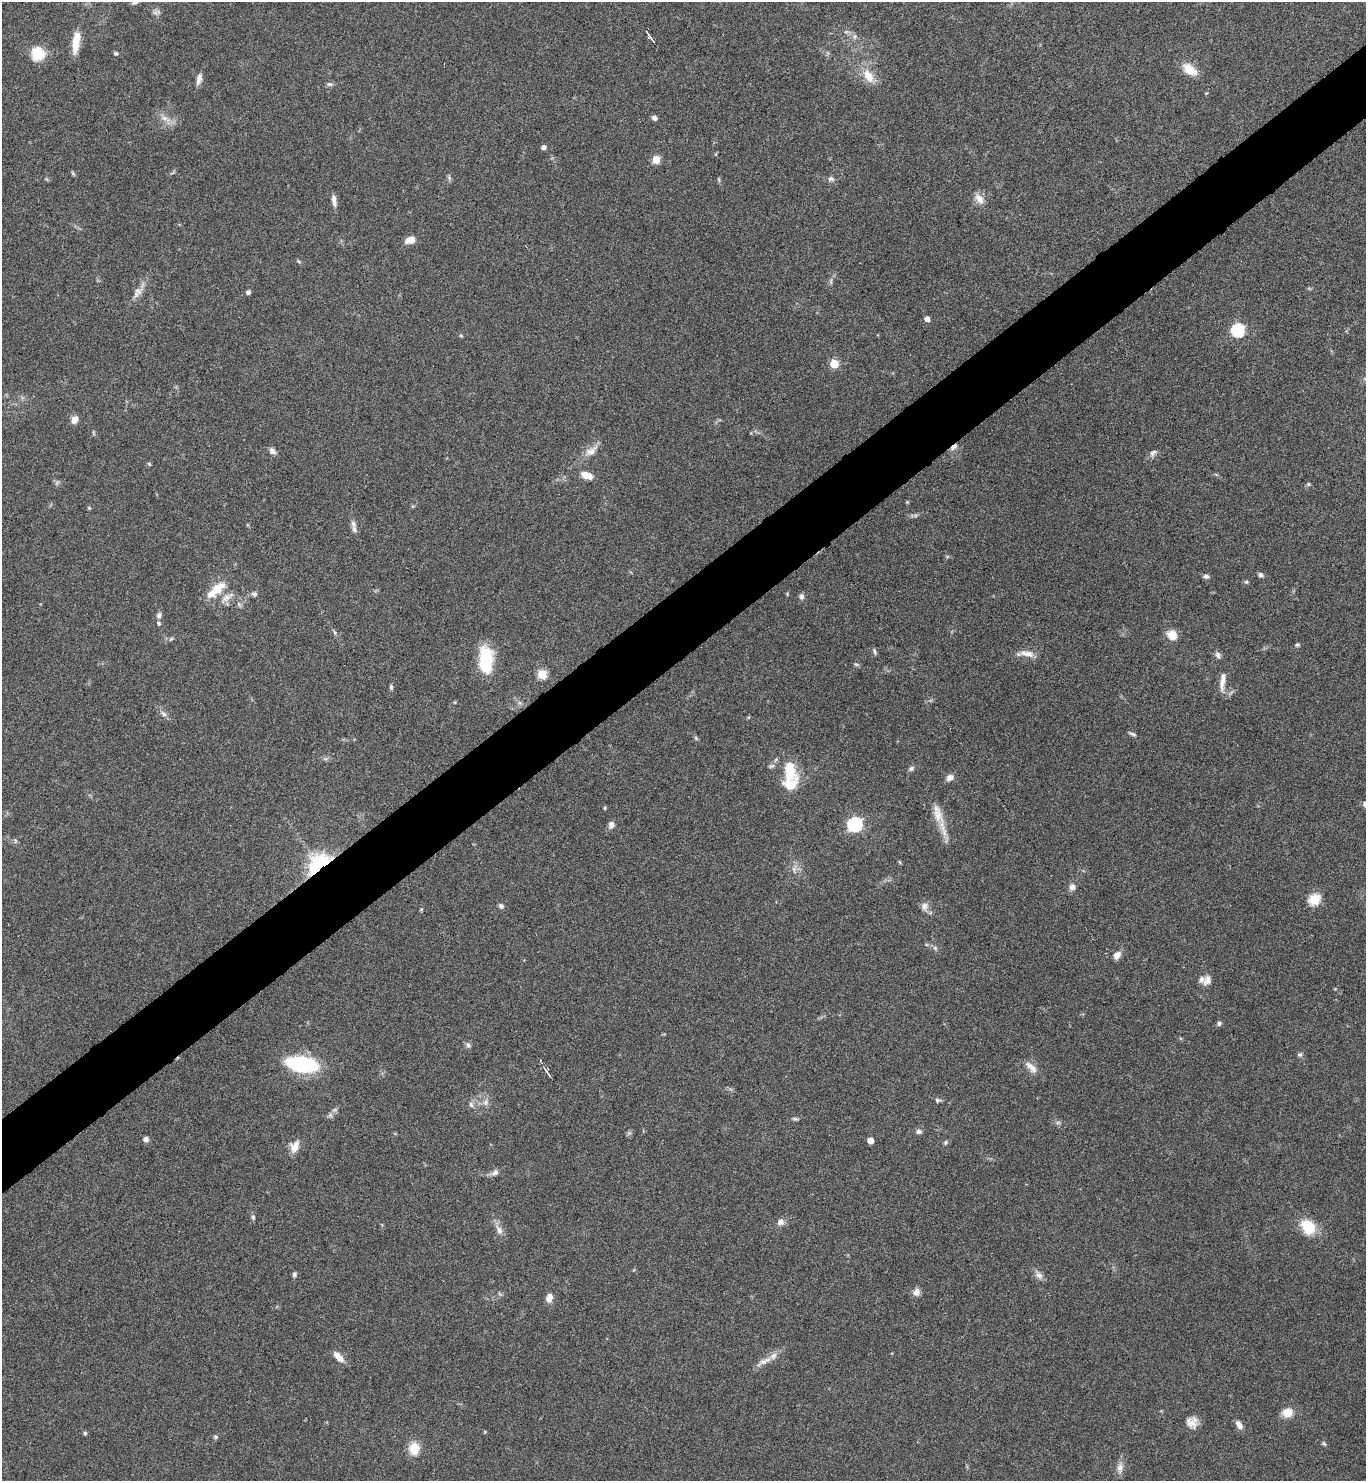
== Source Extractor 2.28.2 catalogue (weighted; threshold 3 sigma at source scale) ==
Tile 10 of 4 x 4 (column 2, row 3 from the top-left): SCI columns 1525-2888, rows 1484-2962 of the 5914 x 5919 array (HDU 1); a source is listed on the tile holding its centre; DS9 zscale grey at full resolution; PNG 1368 x 1483 px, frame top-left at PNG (2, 2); no overlay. Shown black and unused: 5% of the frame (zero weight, under 3 of 6 exposures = <1% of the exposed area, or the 3 px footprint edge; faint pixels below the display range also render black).
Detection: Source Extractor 2.28.2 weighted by HDU 2 'WHT'; one run over the whole footprint, this tile lists its part. Background 0.0645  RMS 0.0039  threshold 0.0161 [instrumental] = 3 sigma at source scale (4.09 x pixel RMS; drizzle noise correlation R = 1.36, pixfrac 0.8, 0.05/0.05 arcsec/px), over >= 5 px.
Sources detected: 121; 2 too faint to see at this stretch — not listed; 5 inside a brighter listed object's ellipse — not listed separately; the other 114 listed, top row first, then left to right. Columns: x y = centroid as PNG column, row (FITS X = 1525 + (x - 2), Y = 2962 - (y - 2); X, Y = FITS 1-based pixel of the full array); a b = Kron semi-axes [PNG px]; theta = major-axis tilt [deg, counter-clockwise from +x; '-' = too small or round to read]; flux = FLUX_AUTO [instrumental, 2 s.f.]
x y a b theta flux
156 12 12 4 20 1
855 36 8 5 84 0.98
650 37 13 4 -55 1.2
76 42 27 8 83 6
116 53 5 5 - 0.6
38 54 12 12 - 11
1190 70 20 10 -37 6.1
868 76 20 11 -60 6.2
199 77 11 8 70 1.9
330 84 9 5 -1 0.89
164 118 11 7 -10 2
654 118 6 5 - 1.2
543 147 4 4 - 1.4
656 160 5 5 - 9.4
449 178 8 3 -85 0.65
719 179 6 4 73 0.45
831 179 9 6 -7 1.2
979 199 16 9 -54 3
334 201 15 5 -81 2
410 240 11 7 20 3.5
298 261 5 4 - 0.49
138 291 11 8 -65 1.9
248 292 5 5 - 1
927 319 5 5 - 2.1
1238 330 6 6 - 45
461 335 6 4 -2 0.43
834 364 5 5 - 13
75 420 9 7 60 2.2
954 447 11 5 35 1.6
272 451 9 7 -43 1.5
591 451 21 10 34 3.8
1153 453 11 7 37 1.4
149 464 5 4 - 0.44
587 475 13 7 -23 3.9
1308 484 5 5 - 0.5
907 502 4 4 - 0.38
89 508 5 4 - 0.41
354 529 12 6 -69 1.6
1260 575 6 5 - 1
1206 576 7 5 -3 1.1
1246 582 6 5 - 0.53
216 589 26 12 33 7.8
254 594 10 5 -11 0.93
801 596 8 6 -86 1.1
226 598 20 8 39 3.1
239 604 7 4 -71 0.64
159 615 8 6 82 1.3
334 632 6 4 -70 0.58
1172 635 10 9 - 5.3
171 639 6 4 44 0.52
1297 645 5 5 - 0.6
875 651 9 4 -68 0.77
1027 654 21 8 -11 3.2
1218 655 9 6 -68 1.3
486 660 30 14 -89 16
856 664 8 4 -23 0.59
542 674 5 5 - 16
1222 682 27 6 83 3
391 687 7 4 89 0.65
163 714 11 5 -49 1.3
1132 734 10 4 -22 0.8
696 738 7 4 -46 0.56
771 766 9 5 16 0.89
911 768 8 6 33 0.98
789 771 25 14 -83 14
950 778 9 7 33 2
605 808 5 4 - 0.42
938 814 33 12 -73 7
855 824 7 6 - 59
611 825 9 7 69 1.6
15 841 6 4 73 0.54
319 865 16 10 45 73
794 869 8 5 -75 1.1
1072 887 9 7 81 1.7
1314 899 6 5 - 28
501 906 6 6 - 1
924 907 13 10 -80 2.1
935 948 7 4 -45 0.78
1117 955 10 8 53 2.2
1207 980 14 10 61 2.4
1219 1023 5 5 - 1.1
468 1045 8 6 -53 1.1
1300 1055 7 5 34 0.73
302 1064 19 9 -10 64
1031 1067 20 8 -44 3.2
938 1100 9 5 -2 0.82
485 1102 8 8 - 1.5
471 1105 8 6 -71 1.1
795 1119 8 4 -3 0.67
918 1131 8 6 -5 1.2
629 1133 6 5 - 0.69
146 1139 6 6 - 1.4
870 1140 5 5 - 3.9
945 1142 7 5 57 0.59
295 1146 16 10 64 3.5
495 1172 10 7 42 1.5
253 1217 6 5 - 0.7
781 1222 9 9 - 1.8
1308 1227 18 14 -52 10
499 1230 16 7 -66 2.4
294 1274 6 5 - 0.85
1039 1275 12 8 -40 1.9
916 1292 10 8 79 2
549 1298 10 7 70 2.6
339 1357 14 6 -46 3.6
764 1361 27 7 27 3.4
1287 1413 6 6 - 9.8
1192 1422 15 14 - 3.5
1239 1424 11 6 -56 2.1
85 1433 5 4 - 0.56
216 1437 6 6 - 0.68
1324 1443 6 5 - 0.58
414 1449 12 10 -83 7.2
1120 1468 15 9 84 2.4
Overlapping masked pixels (flux is a lower limit): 2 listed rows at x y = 954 447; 319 865